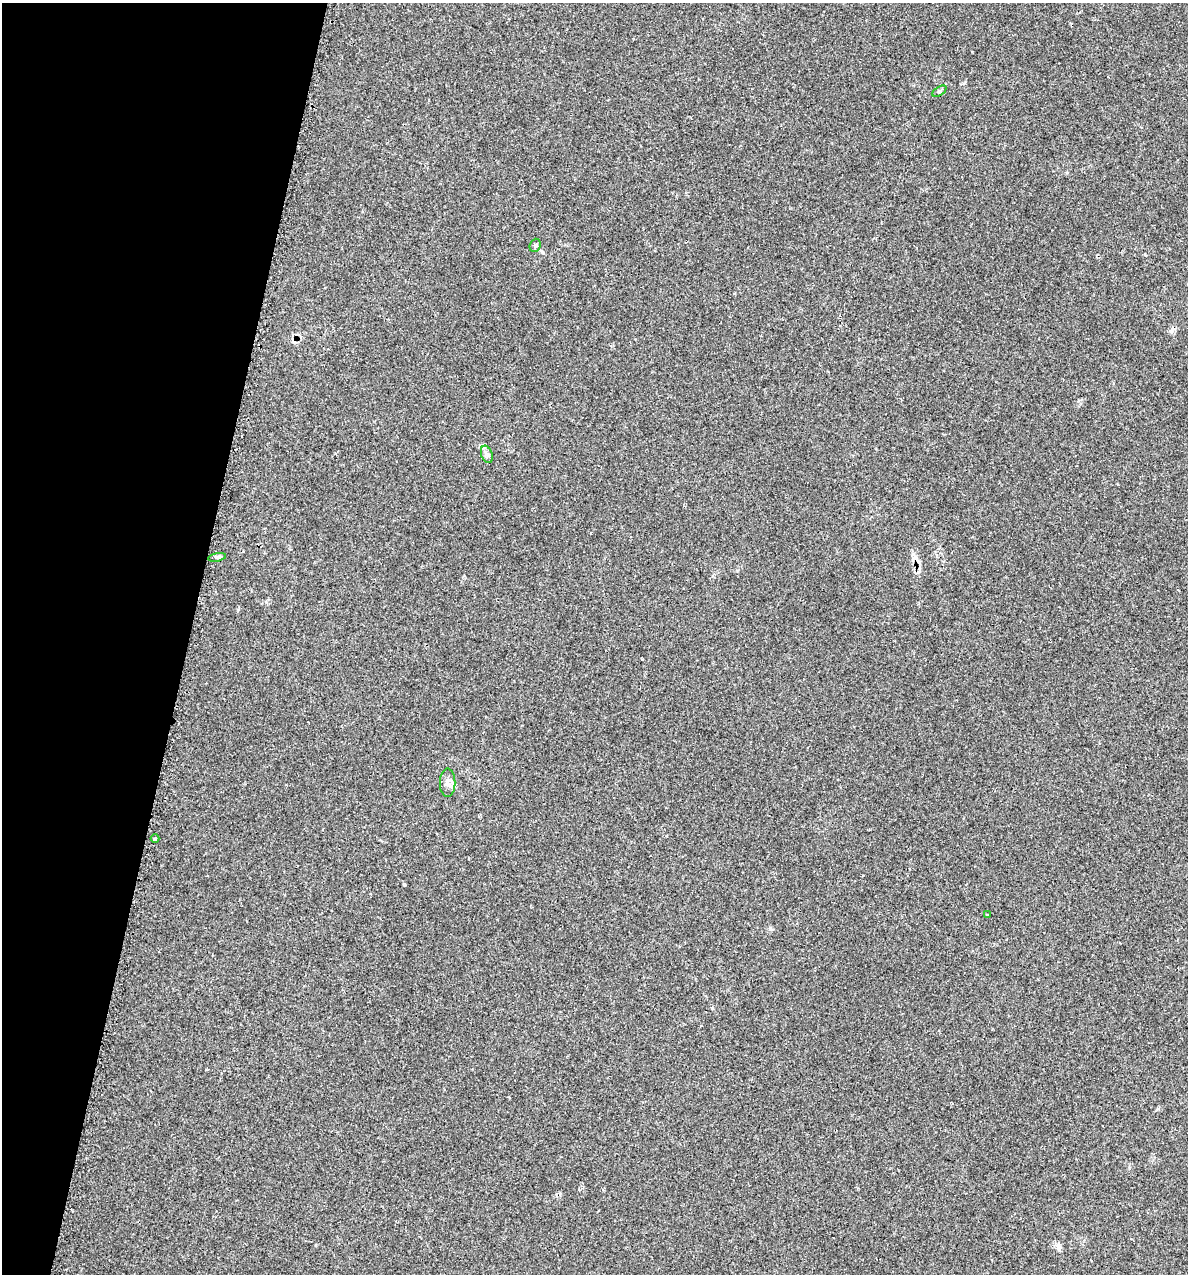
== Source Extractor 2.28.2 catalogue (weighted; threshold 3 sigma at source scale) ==
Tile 9 of 4 x 4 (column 1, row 3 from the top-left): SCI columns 127-1312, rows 1279-2550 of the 5134 x 5104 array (HDU 1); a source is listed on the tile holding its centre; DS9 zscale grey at full resolution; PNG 1190 x 1276 px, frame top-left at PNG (2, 3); each listed source drawn as its Kron ellipse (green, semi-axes under 4 px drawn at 4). Shown black and unused: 16% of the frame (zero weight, under 2 of 3 exposures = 1% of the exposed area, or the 3 px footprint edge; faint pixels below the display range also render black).
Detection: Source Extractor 2.28.2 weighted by HDU 2 'WHT'; one run over the whole footprint, this tile lists its part. Background 0.118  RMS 0.0072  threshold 0.0324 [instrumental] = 3 sigma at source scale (4.5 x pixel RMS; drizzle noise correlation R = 1.50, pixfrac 1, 0.05/0.05 arcsec/px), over >= 5 px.
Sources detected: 10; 3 cosmic-ray / hot-pixel residue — neither listed nor drawn; the other 7 listed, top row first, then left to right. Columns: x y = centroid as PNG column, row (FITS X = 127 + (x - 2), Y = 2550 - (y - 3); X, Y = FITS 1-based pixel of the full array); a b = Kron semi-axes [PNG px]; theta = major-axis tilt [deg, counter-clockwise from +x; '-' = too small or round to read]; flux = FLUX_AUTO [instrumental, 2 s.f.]
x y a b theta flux
939 91 8 4 32 1.1
535 245 7 5 69 1.3
487 454 9 5 -70 2.1
217 557 9 4 11 1.6
448 783 14 7 90 4
155 839 4 3 - 0.88
987 915 3 2 - 1.3